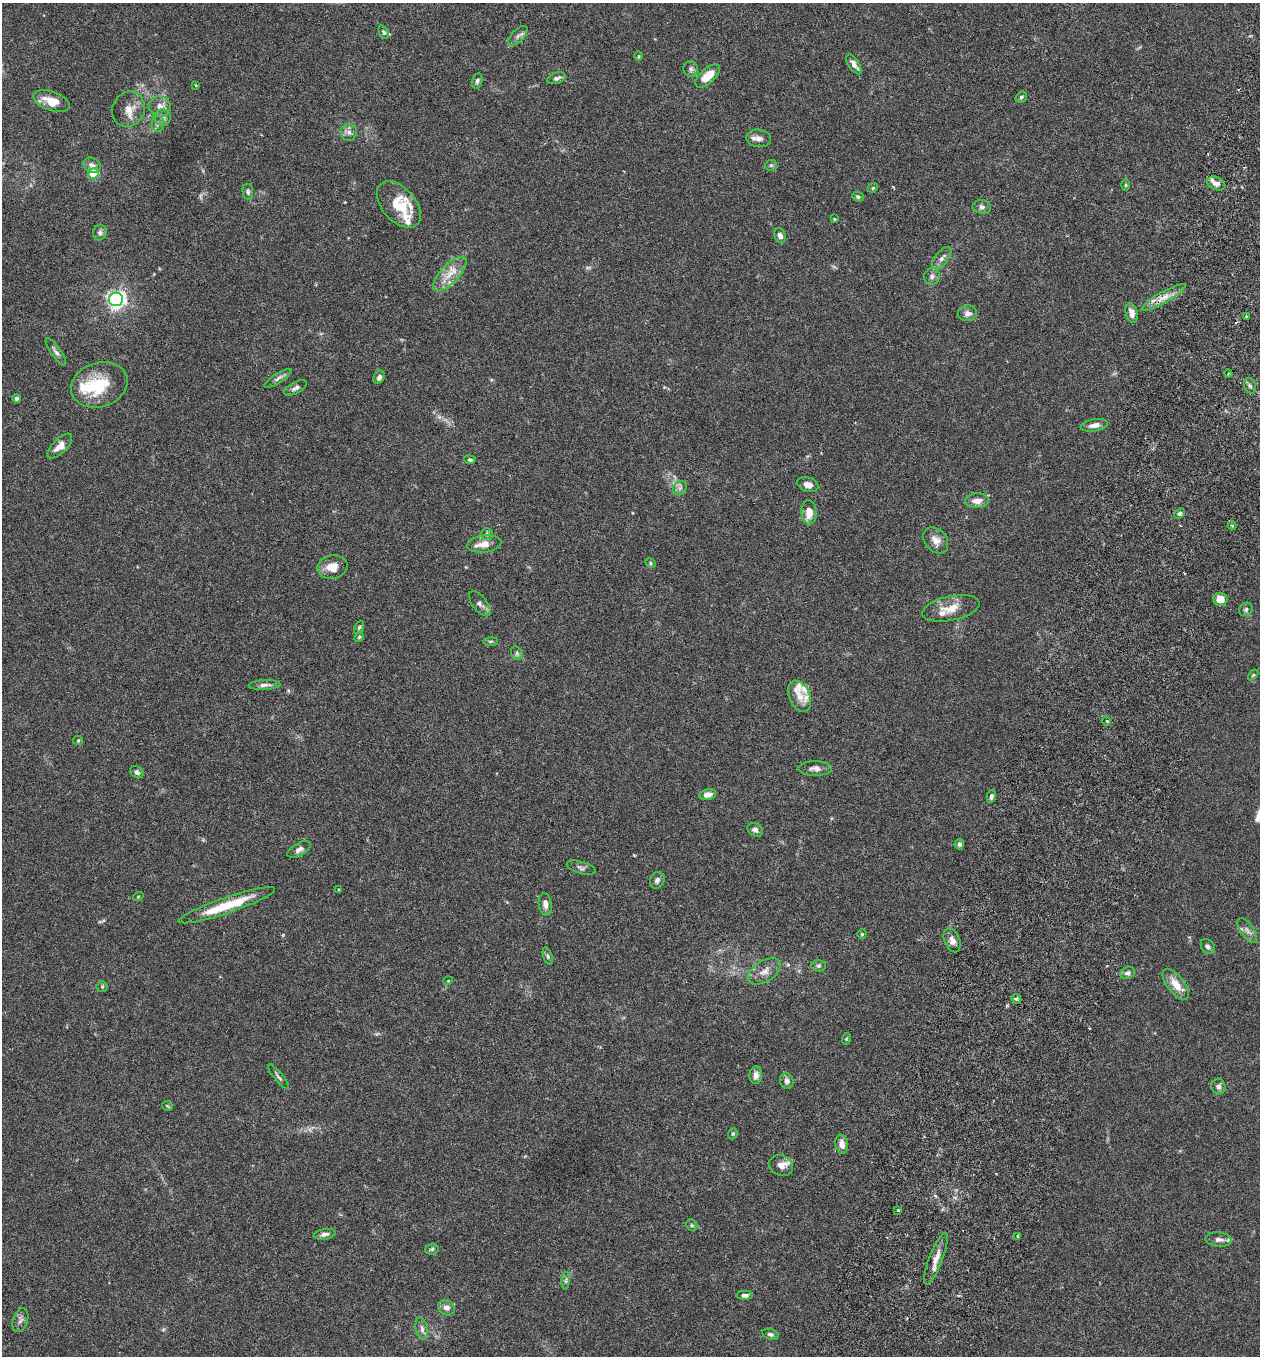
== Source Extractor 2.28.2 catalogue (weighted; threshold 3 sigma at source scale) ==
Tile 10 of 4 x 4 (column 2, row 3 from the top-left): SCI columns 1450-2707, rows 1382-2735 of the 5544 x 5466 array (HDU 1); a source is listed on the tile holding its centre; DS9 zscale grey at full resolution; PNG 1262 x 1358 px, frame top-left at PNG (2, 3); each listed source drawn as its Kron ellipse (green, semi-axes under 4 px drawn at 4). Shown black and unused: <1% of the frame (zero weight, under 3 of 6 exposures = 3% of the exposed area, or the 3 px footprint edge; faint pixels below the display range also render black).
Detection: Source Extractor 2.28.2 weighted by HDU 2 'WHT'; one run over the whole footprint, this tile lists its part. Background 0.0171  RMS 0.002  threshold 0.008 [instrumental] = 3 sigma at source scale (4.09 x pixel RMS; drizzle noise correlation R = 1.36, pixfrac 0.8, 0.05/0.05 arcsec/px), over >= 5 px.
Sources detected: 137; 3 too faint to see at this stretch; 1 inside a brighter object's white glare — neither listed nor drawn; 13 inside a brighter listed object's ellipse — not listed separately; the other 120 listed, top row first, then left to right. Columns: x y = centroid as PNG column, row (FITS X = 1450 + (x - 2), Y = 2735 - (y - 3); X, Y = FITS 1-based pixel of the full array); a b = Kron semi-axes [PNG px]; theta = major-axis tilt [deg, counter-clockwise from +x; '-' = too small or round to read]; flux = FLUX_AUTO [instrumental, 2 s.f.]
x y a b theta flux
384 32 7 4 -65 0.33
518 36 12 6 46 0.69
639 56 4 3 - 0.16
854 64 11 5 -56 0.97
691 69 8 7 - 0.58
708 76 15 7 41 2.8
556 78 9 5 17 0.54
477 81 8 5 75 0.43
196 85 3 2 - 0.22
1021 97 6 5 - 0.35
52 101 19 9 -20 2.7
160 107 11 10 - 1.6
128 109 18 16 65 2.4
163 118 8 8 - 0.68
158 124 8 6 90 0.52
349 132 9 8 - 0.77
759 138 12 8 -8 0.99
92 165 9 7 -28 0.69
771 165 6 5 - 0.3
93 174 5 5 - 5.2
1216 183 10 6 -24 1.2
1126 185 6 4 90 0.21
873 188 5 4 - 0.2
248 192 8 5 -81 0.38
858 197 6 4 -25 0.32
399 204 27 16 -48 5
982 207 9 6 -10 0.55
834 219 3 2 - 0.18
100 233 8 7 - 0.47
780 236 8 5 -67 0.7
942 258 13 6 52 0.89
450 274 22 9 46 2.6
932 276 8 8 - 0.67
1164 297 25 5 30 2
116 299 7 7 - 61
967 313 9 8 - 0.98
1132 313 10 6 -75 1.2
1247 316 4 3 - 0.27
56 352 16 5 -55 0.66
1228 374 4 3 - 0.17
379 377 7 5 62 0.7
278 378 16 4 33 0.65
99 385 29 22 18 8.1
1250 386 8 5 -72 0.48
295 388 12 5 29 0.61
16 398 4 4 - 0.41
1094 425 14 6 9 1.2
60 446 16 7 45 1.5
470 460 5 4 - 0.3
808 485 11 7 -18 1.1
680 488 7 6 - 0.5
977 501 12 7 2 1.4
809 512 12 7 -87 2.2
1180 513 6 4 43 0.37
1232 525 4 3 - 0.18
487 534 6 6 - 0.32
936 540 14 10 -50 1.4
484 544 17 8 6 1.7
650 563 6 4 -30 0.25
332 567 15 11 11 2.4
1220 599 7 6 - 1.7
480 604 15 7 -52 0.77
951 608 29 12 12 3
1246 609 7 6 - 0.38
359 627 7 4 63 0.28
359 637 5 4 - 0.21
491 641 7 4 1 0.27
517 653 7 5 -62 0.38
1253 675 6 3 45 0.21
265 685 16 5 3 0.76
799 696 16 10 -66 1.9
1107 721 4 3 - 0.18
78 741 5 4 - 0.19
815 768 17 7 1 1.1
137 772 7 5 -32 0.51
708 794 8 5 11 1.2
991 796 6 4 79 0.48
755 830 8 6 -29 0.72
959 844 5 4 - 0.5
299 849 13 6 28 0.77
581 868 15 6 -17 0.62
657 880 8 7 - 0.54
338 890 4 2 - 0.16
138 897 5 3 - 0.16
545 904 11 6 -81 0.91
227 905 51 8 19 7
1247 930 14 6 -56 0.85
862 934 5 5 - 0.24
952 940 12 7 -68 1.2
1208 947 8 6 -51 0.58
548 956 9 4 -72 0.36
818 966 7 5 -3 0.43
764 971 18 10 31 1.6
1128 973 7 6 - 0.54
448 981 5 3 - 0.14
1176 984 18 8 -52 2.6
102 987 5 5 - 0.26
1016 999 5 4 - 0.34
846 1039 6 3 72 0.17
756 1075 9 6 84 0.91
278 1076 16 3 -51 0.4
787 1081 8 6 -70 0.63
1218 1087 8 7 - 0.67
167 1106 5 5 - 0.22
733 1134 6 4 69 0.25
842 1144 9 6 -78 1.2
781 1165 12 10 -22 1.1
898 1210 3 3 - 0.18
692 1225 6 5 - 0.28
325 1234 11 5 9 0.59
1018 1236 3 3 - 0.22
1219 1240 13 7 -6 0.93
432 1249 7 5 7 0.38
936 1259 28 6 69 1.8
566 1281 9 3 85 0.36
745 1295 8 4 2 0.55
447 1308 8 7 - 0.92
20 1320 12 7 71 0.8
422 1329 11 6 -78 0.7
770 1334 8 5 -20 0.44
Overlapping masked pixels (flux is a lower limit): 1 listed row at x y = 1164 297